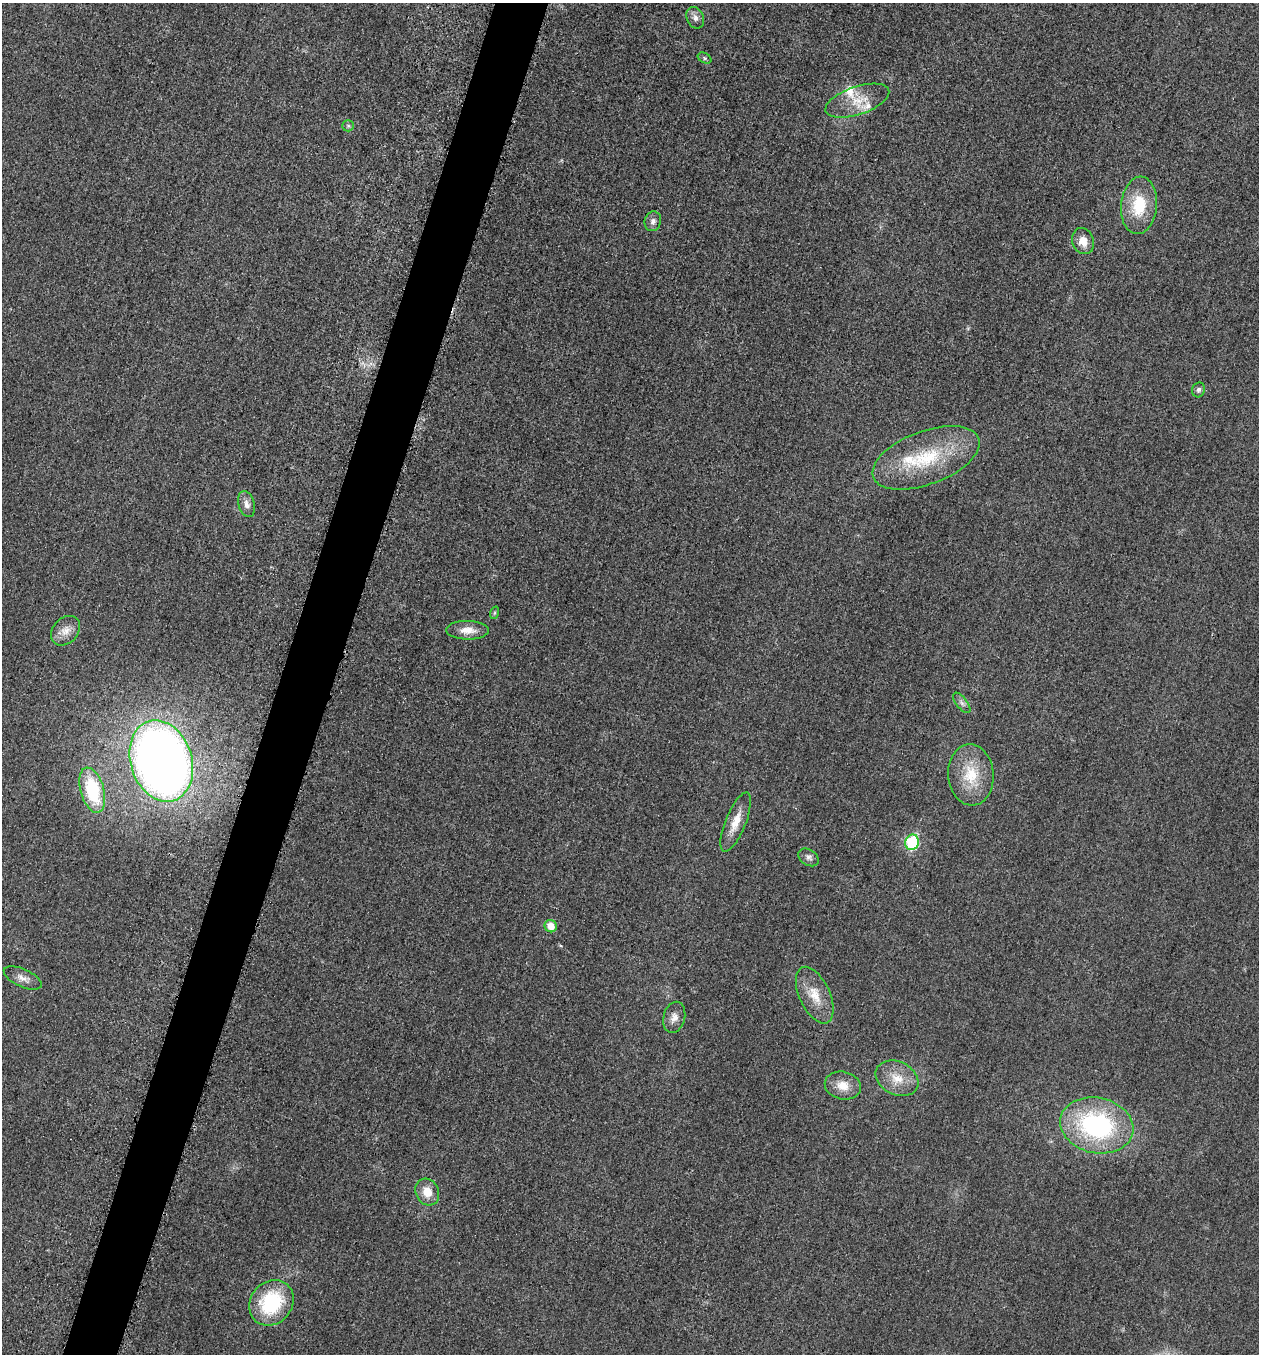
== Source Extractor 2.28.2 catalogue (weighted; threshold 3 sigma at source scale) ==
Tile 7 of 4 x 4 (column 3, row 2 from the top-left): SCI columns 2713-3969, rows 2726-4077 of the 5507 x 5463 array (HDU 1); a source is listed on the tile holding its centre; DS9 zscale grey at full resolution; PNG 1261 x 1356 px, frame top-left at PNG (2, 3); each listed source drawn as its Kron ellipse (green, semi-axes under 4 px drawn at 4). Shown black and unused: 4% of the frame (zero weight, under 3 of 5 exposures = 4% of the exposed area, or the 3 px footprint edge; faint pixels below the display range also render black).
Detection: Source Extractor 2.28.2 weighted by HDU 2 'WHT'; one run over the whole footprint, this tile lists its part. Background 0.0227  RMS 0.0053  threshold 0.0237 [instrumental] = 3 sigma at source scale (4.5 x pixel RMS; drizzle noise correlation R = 1.50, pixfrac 1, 0.05/0.05 arcsec/px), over >= 5 px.
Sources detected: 32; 3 inside a brighter listed object's ellipse — not listed separately; the other 29 listed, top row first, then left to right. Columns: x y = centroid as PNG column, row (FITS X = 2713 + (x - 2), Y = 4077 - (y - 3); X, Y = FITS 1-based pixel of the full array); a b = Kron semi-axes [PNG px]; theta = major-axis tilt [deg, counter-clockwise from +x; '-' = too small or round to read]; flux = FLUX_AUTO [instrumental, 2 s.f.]
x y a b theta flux
695 18 11 8 -67 2.7
705 58 7 5 -28 0.9
857 101 33 14 19 12
348 126 6 5 - 0.87
1139 205 29 18 84 21
653 221 10 8 74 2.4
1083 241 13 10 -67 5.9
1199 390 7 6 - 1.4
926 458 56 26 20 41
247 504 13 8 -74 3.3
494 613 6 4 71 0.79
467 630 21 9 -1 6.4
66 631 16 12 47 5.7
962 703 12 5 -52 2
161 761 41 30 -72 510
971 775 30 23 -86 20
92 790 23 11 -75 33
736 822 31 10 68 9
912 842 8 6 73 44
809 857 11 7 -34 2.2
551 926 6 6 - 6.6
23 978 20 9 -25 4.1
815 995 30 15 -65 12
674 1017 16 10 75 4.3
897 1078 22 16 -27 11
843 1086 18 14 -13 8
1097 1125 37 27 -12 82
427 1192 14 11 -64 7.8
271 1303 24 20 50 39